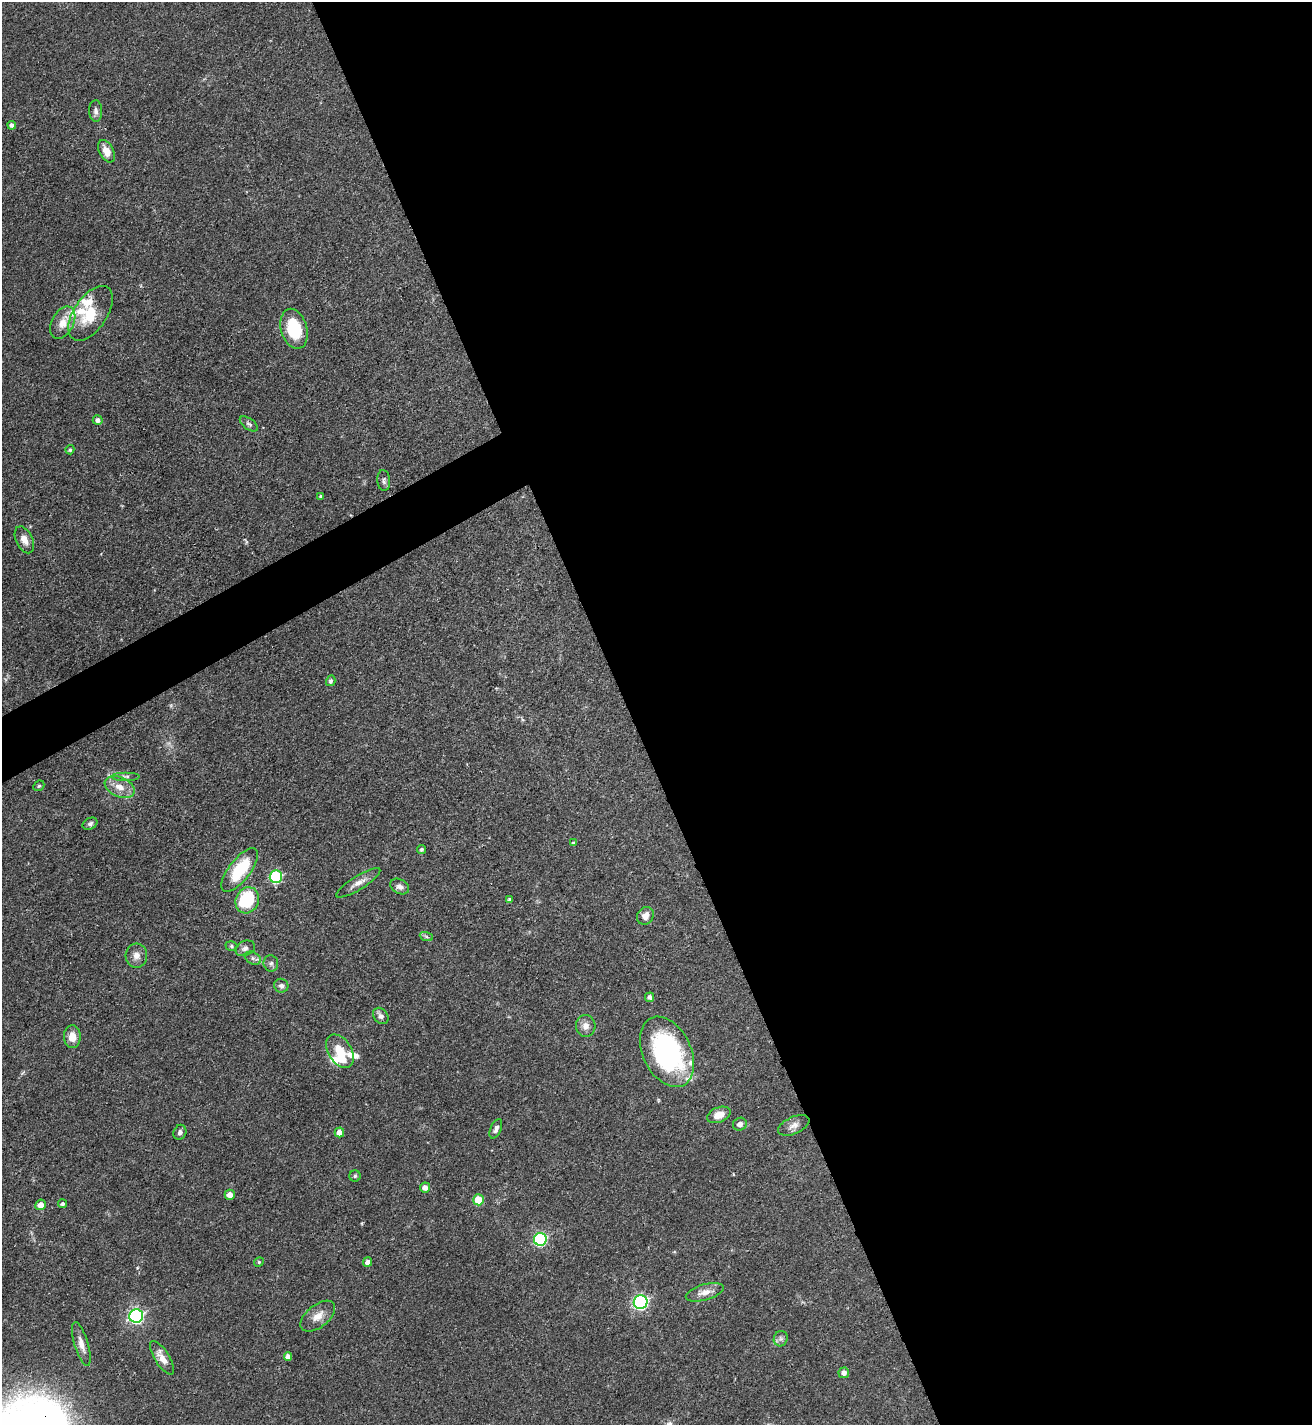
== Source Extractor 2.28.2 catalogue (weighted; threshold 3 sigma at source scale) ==
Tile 8 of 4 x 4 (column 4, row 2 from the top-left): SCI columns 4087-5396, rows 2849-4271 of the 5686 x 5696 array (HDU 1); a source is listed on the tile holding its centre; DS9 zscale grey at full resolution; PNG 1314 x 1427 px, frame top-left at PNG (2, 2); each listed source drawn as its Kron ellipse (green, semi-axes under 4 px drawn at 4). Shown black and unused: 54% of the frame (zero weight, under 3 of 4 exposures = <1% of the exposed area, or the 3 px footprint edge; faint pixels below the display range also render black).
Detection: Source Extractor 2.28.2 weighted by HDU 2 'WHT'; one run over the whole footprint, this tile lists its part. Background 0.0597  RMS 0.0039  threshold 0.0174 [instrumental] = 3 sigma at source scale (4.5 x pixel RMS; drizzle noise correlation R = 1.50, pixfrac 1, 0.05/0.05 arcsec/px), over >= 5 px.
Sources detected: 70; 7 inside a brighter listed object's ellipse — not listed separately; the other 63 listed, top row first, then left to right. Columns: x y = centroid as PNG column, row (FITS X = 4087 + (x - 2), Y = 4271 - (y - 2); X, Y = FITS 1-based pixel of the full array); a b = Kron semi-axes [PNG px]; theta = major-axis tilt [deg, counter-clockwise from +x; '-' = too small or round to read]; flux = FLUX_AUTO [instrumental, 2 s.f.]
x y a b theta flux
96 111 11 6 -88 1.6
12 125 4 4 - 1.3
106 151 12 7 -63 3.7
91 313 31 16 56 14
63 323 17 11 63 5.5
294 329 20 13 -74 18
98 420 5 5 - 1.5
249 424 10 5 -36 1.2
70 450 4 4 - 0.68
384 480 10 6 -85 1.1
321 496 4 3 - 0.63
24 540 14 8 -64 3.1
331 681 5 4 - 0.96
126 776 14 4 0 1.3
39 786 6 4 43 0.59
120 787 16 9 -24 4.6
90 824 8 5 26 0.98
573 843 4 4 - 0.5
422 849 4 4 - 0.8
240 870 26 10 52 20
276 877 6 6 - 40
358 883 25 7 32 3.2
400 887 10 7 -29 1.6
247 900 13 11 66 23
510 900 4 4 - 1.1
645 916 9 8 - 2.8
426 936 7 4 -20 0.76
231 946 6 5 - 0.67
245 948 10 7 22 1.6
136 956 12 10 86 2.8
253 958 9 6 -28 1.1
271 963 8 7 - 1.2
281 986 7 7 - 1.3
650 997 5 4 - 1.3
381 1016 9 7 -52 1.7
586 1026 11 9 -87 2.8
72 1037 11 8 -89 4
340 1051 18 11 -58 7.6
667 1052 37 24 -64 63
719 1115 12 7 21 4.5
740 1124 7 6 - 1.6
794 1125 16 8 24 2.6
496 1129 10 5 67 1.4
180 1132 8 6 68 1.2
339 1132 5 4 - 3
355 1176 5 5 - 0.62
425 1187 5 5 - 2.1
230 1195 5 5 - 2.6
478 1200 5 5 - 11
62 1204 4 4 - 0.82
41 1205 5 5 - 3.6
540 1239 6 6 - 52
259 1262 5 4 - 0.59
367 1262 5 4 - 1.5
705 1292 19 8 16 3.4
641 1302 7 7 - 82
136 1316 7 6 - 91
318 1316 20 11 39 4.4
781 1339 8 7 - 1.2
81 1344 23 7 -73 3.4
288 1357 4 4 - 2.1
162 1358 19 7 -57 3.9
844 1373 5 5 - 2
Overlapping masked pixels (flux is a lower limit): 1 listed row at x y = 91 313